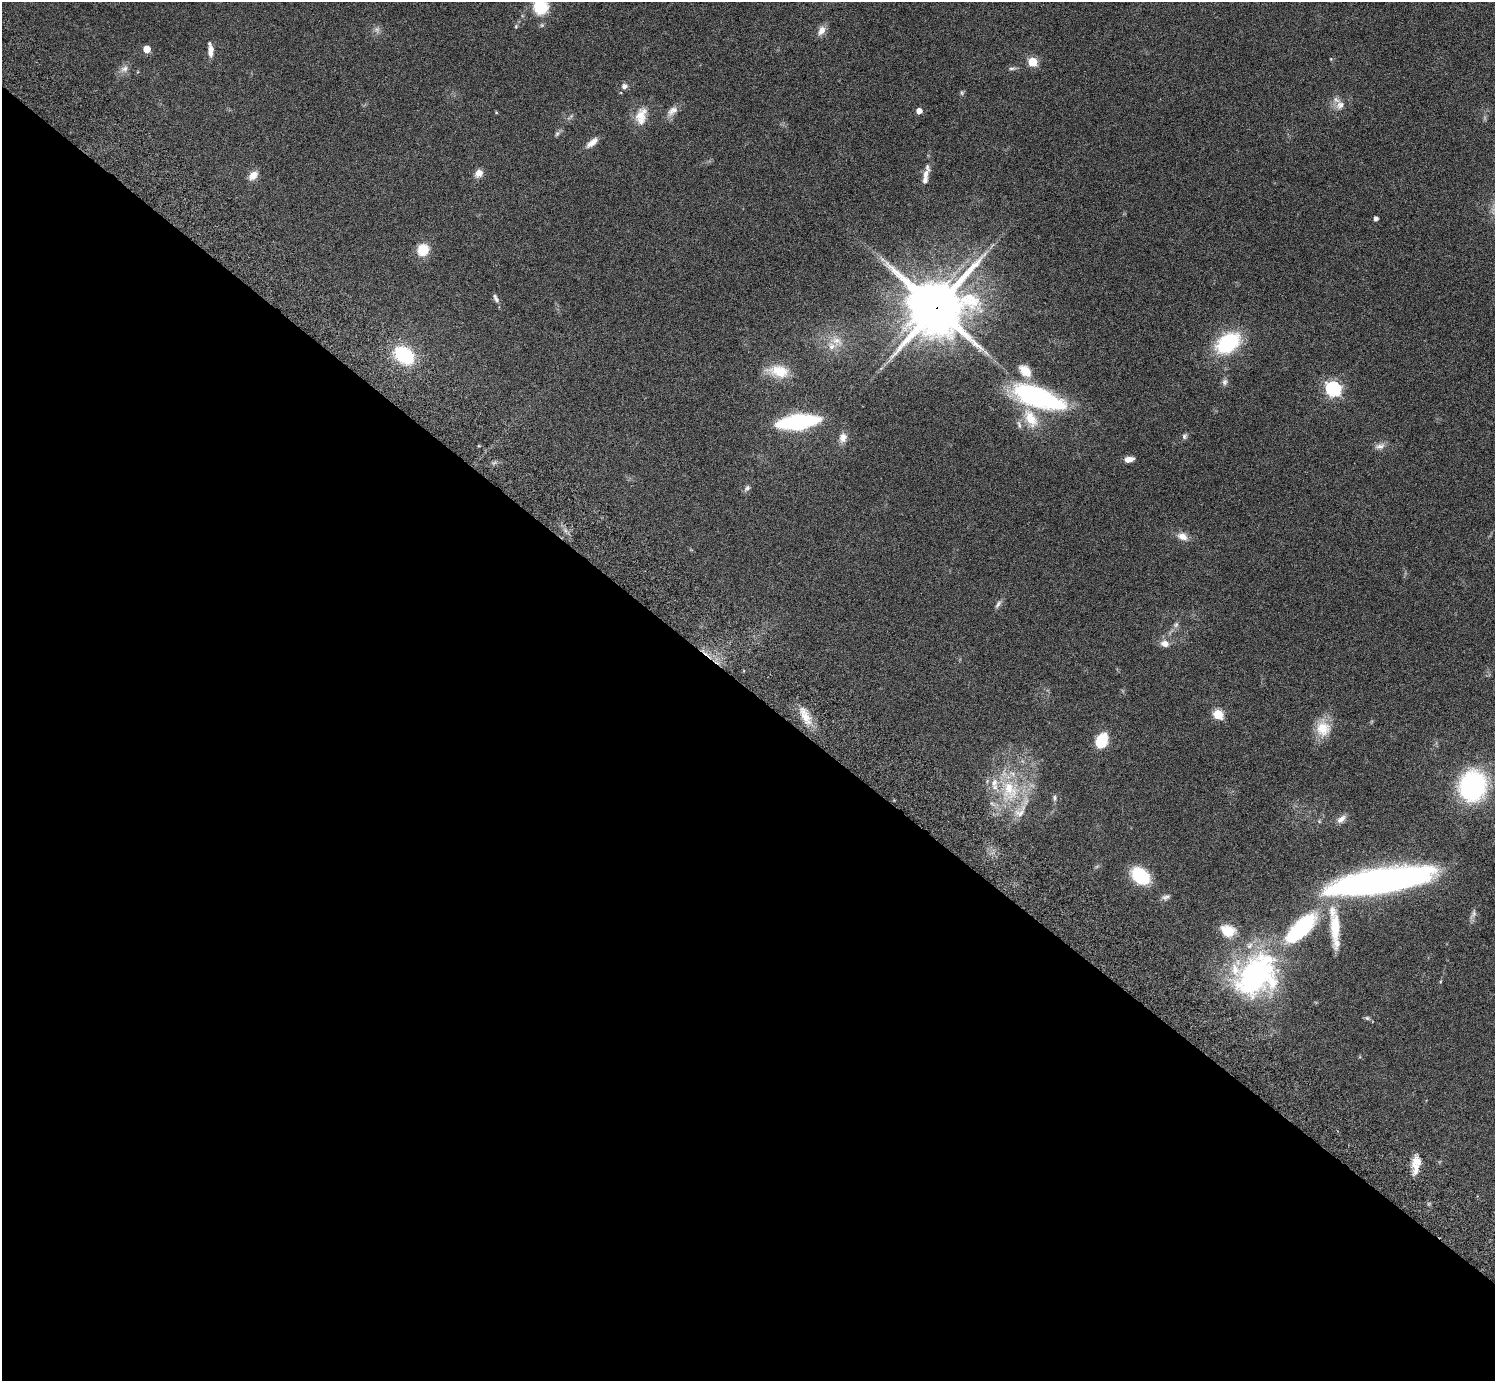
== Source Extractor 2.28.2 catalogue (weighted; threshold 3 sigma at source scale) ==
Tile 14 of 4 x 4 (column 2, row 4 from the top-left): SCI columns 1539-3031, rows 347-1725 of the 6060 x 6070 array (HDU 1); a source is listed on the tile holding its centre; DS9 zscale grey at full resolution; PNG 1497 x 1383 px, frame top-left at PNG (2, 2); no overlay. Shown black and unused: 50% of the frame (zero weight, under 3 of 6 exposures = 3% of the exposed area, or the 3 px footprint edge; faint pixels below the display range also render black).
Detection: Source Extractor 2.28.2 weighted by HDU 2 'WHT'; one run over the whole footprint, this tile lists its part. Background 0.0834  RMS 0.0046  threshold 0.0187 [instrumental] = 3 sigma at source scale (4.09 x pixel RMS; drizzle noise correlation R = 1.36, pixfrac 0.8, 0.05/0.05 arcsec/px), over >= 5 px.
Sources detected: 75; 3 too faint to see at this stretch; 1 inside a brighter object's white glare — not listed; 8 inside a brighter listed object's ellipse — not listed separately; the other 63 listed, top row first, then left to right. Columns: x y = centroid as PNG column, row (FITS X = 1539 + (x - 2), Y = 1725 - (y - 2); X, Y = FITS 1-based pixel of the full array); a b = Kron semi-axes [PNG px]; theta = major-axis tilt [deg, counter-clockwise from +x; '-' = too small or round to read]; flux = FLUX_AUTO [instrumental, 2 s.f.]
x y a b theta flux
541 7 15 14 - 15
516 26 5 5 - 0.55
377 30 10 8 -84 1.7
821 31 14 8 59 3
147 49 5 5 - 9.1
210 50 14 6 -85 3.7
1331 59 5 3 - 0.32
1033 62 5 5 - 19
1012 68 12 4 3 0.99
124 69 13 9 33 2.5
624 86 7 6 - 1.7
962 93 7 5 -90 0.75
1340 105 14 12 43 4
672 111 18 10 43 3.3
919 111 4 4 - 4.2
496 112 4 4 - 0.39
641 116 23 14 78 7.8
557 133 8 6 49 1
592 142 16 7 39 3.6
479 173 9 7 49 3.5
926 174 15 7 70 2.6
253 175 12 8 48 3.9
1376 218 4 4 - 1.8
423 250 14 13 - 8.5
496 298 13 6 -61 1.5
936 307 21 17 48 2000
837 341 19 13 -35 6.2
1228 343 29 19 35 31
404 355 14 10 -38 39
779 371 27 14 -9 11
1025 371 18 12 -43 6.2
1225 382 9 8 - 1.5
1333 389 7 6 - 110
1038 397 54 19 -19 73
1030 418 30 16 -59 12
798 422 23 8 8 110
1184 436 8 6 67 1.1
843 438 13 9 79 3
1380 446 15 8 16 2.3
1129 459 10 6 10 3.1
747 488 11 6 48 1.3
1182 536 13 10 -24 3.6
998 604 13 5 57 1.5
1176 625 9 6 49 1.4
1165 644 11 9 -20 3.2
1218 714 5 5 - 27
805 716 30 11 -65 7.3
1323 728 23 19 -86 9.2
1101 741 14 10 61 16
1472 786 22 19 79 79
1009 791 40 29 -90 31
1054 798 8 6 -79 1.2
1341 819 14 7 38 2.4
1140 876 18 12 -36 23
1379 881 88 19 9 210
1166 897 12 7 16 1.5
1473 914 16 6 64 1.8
1301 928 53 20 44 45
1335 929 49 11 -88 13
1228 930 17 13 -18 8.5
1255 975 53 42 40 91
1367 1018 8 5 -10 0.82
1417 1161 15 11 -58 4.4
Overlapping masked pixels (flux is a lower limit): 1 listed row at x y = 936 307
Isophote crosses this tile's border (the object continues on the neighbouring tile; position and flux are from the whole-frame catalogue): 1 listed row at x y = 541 7